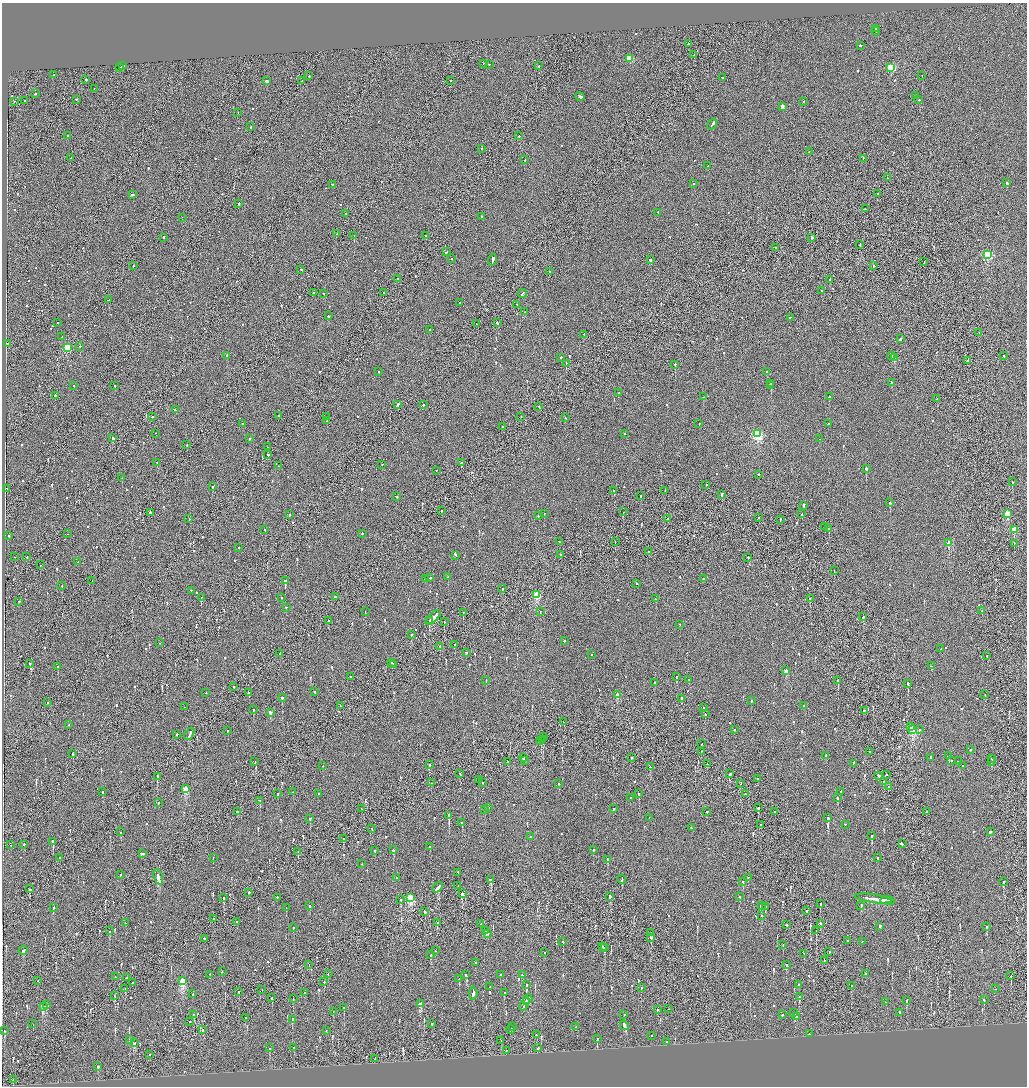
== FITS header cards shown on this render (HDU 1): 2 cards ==
NAXIS1  =                 2050
NAXIS2  =                 2168

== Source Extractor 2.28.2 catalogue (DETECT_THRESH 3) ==
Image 2050 x 2168 px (HDU 1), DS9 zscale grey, zoomed out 1/2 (1 PNG px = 2 x 2 image px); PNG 1029 x 1088 px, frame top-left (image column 2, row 2168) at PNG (2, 3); each listed source drawn as its Kron ellipse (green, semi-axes under 4 px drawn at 4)
Background -0.108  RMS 0.068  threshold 0.203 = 3 sigma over >= 5 px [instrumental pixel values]
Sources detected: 992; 43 cannot appear on this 1/2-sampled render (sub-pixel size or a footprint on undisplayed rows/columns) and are neither listed nor drawn; of the other 949, the 500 brightest by FLUX_AUTO listed and drawn (449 fainter detections omitted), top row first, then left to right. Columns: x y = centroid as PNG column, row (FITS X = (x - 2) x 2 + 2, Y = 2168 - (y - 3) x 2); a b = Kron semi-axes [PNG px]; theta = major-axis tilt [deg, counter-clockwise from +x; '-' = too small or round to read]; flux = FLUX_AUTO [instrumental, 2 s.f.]
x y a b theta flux
875 29 2 2 - 140
876 32 4 2 - 210
688 44 3 2 - 170
860 46 2 2 - 180
694 55 2 2 - 87
629 59 3 3 - 570
484 64 2 2 - 74
489 65 2 2 - 65
122 66 3 2 - 250
539 66 2 2 - 61
120 68 3 1 - 200
891 68 3 3 - 760
54 75 2 2 - 63
309 76 2 2 - 86
922 76 2 1 - 76
722 78 3 2 - 120
86 80 2 2 - 120
266 81 2 2 - 920
302 81 2 1 - 96
451 81 2 1 - 72
94 89 2 1 - 72
35 94 2 2 - 67
916 96 2 1 - 630
580 97 4 2 - 370
76 100 2 2 - 95
919 100 2 2 - 150
25 101 2 2 - 93
14 102 2 2 - 81
803 102 2 2 - 63
782 107 2 2 - 86
238 113 2 2 - 58
712 124 6 2 53 360
251 127 2 2 - 60
68 136 2 2 - 71
519 136 2 2 - 95
482 149 2 1 - 63
809 152 2 2 - 70
71 158 2 1 - 94
863 159 2 1 - 81
525 160 2 2 - 75
708 166 2 2 - 79
887 178 2 1 - 62
1007 183 3 2 - 200
693 184 2 2 - 73
332 185 2 2 - 59
878 194 2 1 - 65
132 195 2 2 - 250
239 204 2 2 - 100
865 209 2 2 - 240
658 213 2 2 - 69
345 214 2 1 - 700
482 217 2 2 - 140
182 218 2 1 - 70
336 234 2 2 - 130
354 236 2 1 - 150
426 236 2 2 - 150
164 238 2 2 - 170
812 238 2 2 - 290
860 245 2 1 - 160
776 248 2 2 - 390
446 252 3 2 - 150
988 255 3 3 - 1100
451 259 2 1 - 220
492 260 6 2 78 620
650 260 2 2 - 250
924 262 2 1 - 86
134 266 2 2 - 160
873 266 2 2 - 120
301 270 2 2 - 100
549 272 2 2 - 67
398 279 3 2 - 1000
830 280 2 2 - 360
822 291 2 2 - 110
313 293 2 2 - 220
384 293 2 1 - 120
324 294 2 2 - 64
522 294 4 2 - 270
108 300 3 2 - 210
460 303 2 2 - 93
517 305 2 1 - 95
524 312 2 2 - 73
328 316 2 2 - 120
790 318 2 2 - 99
57 323 2 2 - 61
497 323 2 2 - 180
476 324 2 1 - 420
430 330 2 2 - 100
979 333 2 2 - 64
584 335 2 2 - 93
62 337 2 1 - 68
900 339 3 2 - 190
7 344 2 2 - 120
80 347 2 1 - 70
67 348 3 3 - 630
227 356 2 2 - 430
892 356 2 2 - 120
1004 356 2 2 - 58
561 358 2 2 - 120
894 358 3 2 - 320
968 361 3 1 - 12000
566 364 2 2 - 92
675 365 2 2 - 610
379 372 2 2 - 57
767 372 2 2 - 160
891 383 2 2 - 90
771 384 3 2 - 88
74 386 2 2 - 62
115 386 2 2 - 81
771 386 2 2 - 580
619 393 2 2 - 150
55 396 2 2 - 110
703 397 2 2 - 420
829 397 2 2 - 100
937 399 2 2 - 66
397 405 4 2 - 220
423 405 2 2 - 190
539 407 2 2 - 84
175 410 2 2 - 100
278 416 2 2 - 140
152 417 2 2 - 76
327 417 2 2 - 73
521 417 2 2 - 95
565 418 2 1 - 64
327 421 2 2 - 81
242 424 2 2 - 78
699 424 2 2 - 62
828 424 2 2 - 67
502 427 2 2 - 98
155 434 2 1 - 84
625 434 2 2 - 97
757 434 3 3 - 1700
112 438 2 2 - 210
249 439 2 2 - 77
819 439 2 2 - 72
187 445 2 1 - 130
267 447 2 2 - 63
268 455 2 2 - 290
157 462 2 2 - 77
461 463 2 1 - 97
382 465 2 2 - 60
278 466 2 1 - 60
866 469 2 2 - 840
436 471 2 2 - 59
759 475 2 2 - 150
122 478 2 2 - 180
1012 482 2 2 - 73
706 485 2 1 - 190
212 487 2 2 - 160
7 489 2 2 - 150
614 491 2 2 - 100
665 491 2 1 - 62
722 495 3 2 - 190
640 496 2 2 - 79
397 497 2 2 - 70
890 503 2 2 - 510
803 506 3 2 - 190
441 511 2 2 - 72
623 512 2 1 - 170
151 513 3 2 - 130
544 514 2 1 - 110
802 514 2 1 - 190
1007 514 3 3 - 370
289 515 2 2 - 67
538 516 2 2 - 170
759 518 2 1 - 74
189 519 2 2 - 71
668 519 2 2 - 100
780 520 2 1 - 130
824 527 2 2 - 120
829 529 2 2 - 360
265 530 2 2 - 140
1014 530 3 2 - 290
67 534 2 1 - 92
362 534 2 2 - 62
8 536 2 2 - 260
559 542 2 1 - 89
615 542 2 1 - 64
949 543 3 2 - 310
1014 544 2 1 - 90
239 548 2 2 - 100
648 552 2 1 - 160
561 555 2 2 - 160
456 556 2 2 - 94
15 557 2 2 - 59
27 557 2 2 - 61
748 558 2 2 - 100
78 562 2 2 - 58
40 565 2 1 - 66
834 571 2 1 - 93
448 577 2 1 - 91
430 578 2 2 - 110
425 579 2 1 - 140
703 579 2 2 - 120
92 581 2 1 - 64
285 581 2 2 - 950
637 584 2 2 - 100
62 586 2 2 - 58
502 589 2 2 - 130
191 591 2 2 - 92
537 595 3 3 - 560
335 597 2 2 - 150
201 598 2 2 - 210
281 598 2 2 - 72
655 599 2 2 - 74
810 599 2 2 - 99
19 602 2 2 - 61
286 608 2 2 - 190
982 611 2 2 - 270
365 612 2 2 - 62
540 612 2 2 - 62
463 613 2 1 - 68
863 617 2 2 - 320
433 618 10 2 45 940
328 621 2 2 - 96
429 621 3 2 - 290
444 622 2 1 - 210
680 625 2 1 - 68
411 635 2 2 - 170
564 641 2 2 - 340
159 643 2 2 - 69
454 645 2 1 - 130
440 647 2 2 - 200
941 649 2 2 - 280
466 653 2 2 - 220
280 654 2 2 - 270
591 655 2 2 - 64
987 656 2 1 - 82
392 663 2 1 - 300
30 664 2 2 - 100
393 665 2 2 - 120
931 666 2 2 - 100
58 667 2 2 - 160
786 671 3 2 - 190
351 677 2 2 - 130
676 677 2 2 - 230
486 680 2 2 - 98
689 680 2 2 - 65
838 681 2 2 - 210
655 683 2 2 - 580
908 684 2 2 - 640
234 687 2 1 - 94
314 692 2 2 - 77
206 693 2 2 - 75
249 693 2 2 - 92
617 695 3 2 - 200
985 695 2 1 - 65
282 698 2 2 - 160
681 699 4 2 - 300
752 701 2 2 - 72
48 703 2 1 - 110
340 706 2 2 - 62
804 706 2 2 - 200
184 707 2 2 - 71
704 708 2 2 - 82
253 710 2 2 - 120
864 711 2 2 - 75
270 713 2 2 - 530
705 714 3 2 - 110
563 722 2 1 - 60
69 725 2 2 - 60
911 727 2 1 - 65
734 730 2 2 - 58
912 730 3 3 - 1200
919 730 2 2 - 61
228 731 2 2 - 69
189 734 7 2 59 520
177 735 2 2 - 66
544 737 2 1 - 60
543 740 2 2 - 82
541 741 2 2 - 120
702 744 2 1 - 71
970 750 2 2 - 61
701 752 2 1 - 100
870 752 2 2 - 100
73 754 3 2 - 640
826 756 3 2 - 170
949 756 2 2 - 69
523 758 3 2 - 410
631 758 2 2 - 180
931 758 2 2 - 390
992 759 2 2 - 57
525 761 2 1 - 260
952 761 2 2 - 63
958 761 2 2 - 260
255 762 2 2 - 73
508 762 2 2 - 270
992 762 2 2 - 110
707 764 2 2 - 120
853 764 2 2 - 72
429 765 2 2 - 850
322 766 2 1 - 120
962 766 2 2 - 110
650 767 2 2 - 61
460 774 2 1 - 200
730 774 3 2 - 170
887 775 2 2 - 74
878 776 2 2 - 460
157 777 4 1 - 190
757 779 2 2 - 83
479 780 2 1 - 400
884 782 2 2 - 150
432 783 2 2 - 69
482 783 2 1 - 68
559 784 2 2 - 64
741 784 2 1 - 100
888 787 2 2 - 57
185 789 3 3 - 400
103 792 2 2 - 84
293 792 2 2 - 59
841 792 2 2 - 110
277 794 2 2 - 130
318 794 2 2 - 69
639 794 2 1 - 60
745 794 2 1 - 180
630 798 2 2 - 62
837 798 3 2 - 150
260 801 2 1 - 58
158 803 2 2 - 110
488 808 2 1 - 69
758 808 2 1 - 680
361 809 2 2 - 100
613 809 2 2 - 170
485 810 2 2 - 86
238 812 3 2 - 210
707 812 2 1 - 280
775 812 2 1 - 69
926 812 2 2 - 480
449 816 2 2 - 2400
649 818 2 2 - 58
828 818 3 2 - 1700
310 819 2 2 - 360
462 823 2 2 - 87
760 825 2 2 - 180
845 825 2 2 - 57
691 828 2 2 - 100
372 829 2 1 - 110
120 832 2 2 - 100
990 832 3 2 - 130
872 836 2 2 - 490
530 837 2 2 - 190
343 839 2 1 - 180
53 842 2 2 - 2800
902 844 3 2 - 250
11 845 2 2 - 91
24 845 2 2 - 220
430 847 2 2 - 170
393 850 2 2 - 380
593 850 2 2 - 120
375 851 2 2 - 120
298 852 2 1 - 100
143 854 4 2 - 220
59 858 2 2 - 79
213 858 2 1 - 120
877 858 2 2 - 74
607 860 2 2 - 170
361 864 2 2 - 63
458 873 2 2 - 410
120 875 2 2 - 75
158 878 8 2 -70 1000
396 878 2 2 - 79
748 878 2 2 - 150
491 880 3 2 - 260
622 880 4 2 - 320
743 882 2 2 - 200
1003 882 2 2 - 79
458 886 2 2 - 740
438 888 6 2 48 310
30 889 3 2 - 110
249 893 2 2 - 520
462 894 3 2 - 180
610 897 3 2 - 100
739 897 2 2 - 140
224 898 2 2 - 98
277 898 2 2 - 84
410 898 4 3 - 900
873 899 18 2 -8 2300
401 900 2 2 - 63
887 901 7 2 -6 770
820 904 2 2 - 160
310 906 2 2 - 110
761 906 2 2 - 120
861 906 3 2 - 150
765 907 2 2 - 120
53 908 2 2 - 190
286 908 2 2 - 70
807 911 2 1 - 280
425 912 3 2 - 120
762 916 2 1 - 230
214 919 2 2 - 270
237 922 2 2 - 62
125 923 2 2 - 68
437 923 2 1 - 690
481 924 2 1 - 69
820 924 2 2 - 160
786 925 2 2 - 93
880 927 2 2 - 560
986 927 2 2 - 570
293 928 2 2 - 69
110 931 2 2 - 120
485 931 2 2 - 570
816 931 2 1 - 100
650 933 2 1 - 470
487 934 3 2 - 400
651 938 2 2 - 190
205 939 2 2 - 120
847 941 2 2 - 99
563 942 2 2 - 100
862 942 2 2 - 61
783 945 2 2 - 66
602 947 2 1 - 100
604 948 3 2 - 340
23 951 5 2 - 260
435 951 2 1 - 57
829 952 2 2 - 59
545 953 2 2 - 73
804 954 2 1 - 83
431 955 3 2 - 150
824 961 2 1 - 94
475 963 2 2 - 120
309 965 2 1 - 59
786 965 2 2 - 100
222 972 2 2 - 83
328 974 2 2 - 64
865 974 2 2 - 130
210 975 2 2 - 94
465 975 2 2 - 72
500 975 2 2 - 110
522 975 2 2 - 120
1011 976 3 1 - 80
115 977 2 2 - 96
127 978 2 1 - 130
459 979 2 2 - 240
38 981 2 2 - 60
182 981 4 3 - 820
324 982 2 2 - 58
133 983 2 2 - 71
526 985 3 2 - 1300
799 985 2 2 - 260
851 986 2 2 - 74
490 987 2 1 - 62
641 988 2 2 - 86
125 989 2 2 - 61
995 989 2 2 - 78
262 990 2 1 - 57
239 992 2 2 - 69
304 993 3 2 - 200
504 993 2 2 - 71
192 994 2 2 - 97
473 994 6 2 85 440
115 996 4 1 - 100
799 997 2 2 - 340
272 998 3 2 - 130
293 999 2 2 - 110
528 1000 5 2 - 400
984 1000 3 2 - 79
907 1001 2 2 - 200
526 1002 3 2 - 240
886 1002 2 2 - 150
420 1004 4 2 - 450
46 1005 3 2 - 310
524 1005 7 2 62 600
44 1007 4 3 - 600
344 1008 2 2 - 260
669 1009 2 1 - 85
658 1010 2 2 - 60
333 1012 2 2 - 60
794 1013 2 1 - 69
899 1013 2 2 - 120
194 1015 3 2 - 140
624 1015 2 2 - 96
782 1015 2 2 - 110
797 1017 2 2 - 97
245 1018 2 1 - 73
292 1020 2 2 - 360
190 1022 2 1 - 82
33 1024 2 2 - 96
432 1024 2 2 - 63
624 1026 5 2 - 410
513 1027 2 1 - 400
576 1027 2 2 - 67
203 1030 2 2 - 86
511 1030 4 1 - 260
4 1031 3 2 - 120
326 1031 2 2 - 80
809 1034 2 2 - 62
537 1035 2 2 - 83
651 1036 2 1 - 96
597 1039 3 2 - 140
130 1040 2 2 - 65
501 1041 2 2 - 83
667 1042 2 2 - 57
134 1043 3 2 - 91
270 1048 2 2 - 170
294 1048 2 2 - 240
538 1048 2 2 - 160
506 1051 2 1 - 110
149 1055 2 1 - 85
375 1059 2 2 - 57
98 1067 2 2 - 650
13 1080 2 2 - 70
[449 fainter detections neither listed nor drawn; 43 sub-pixel or undisplayed-footprint detections neither listed nor drawn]